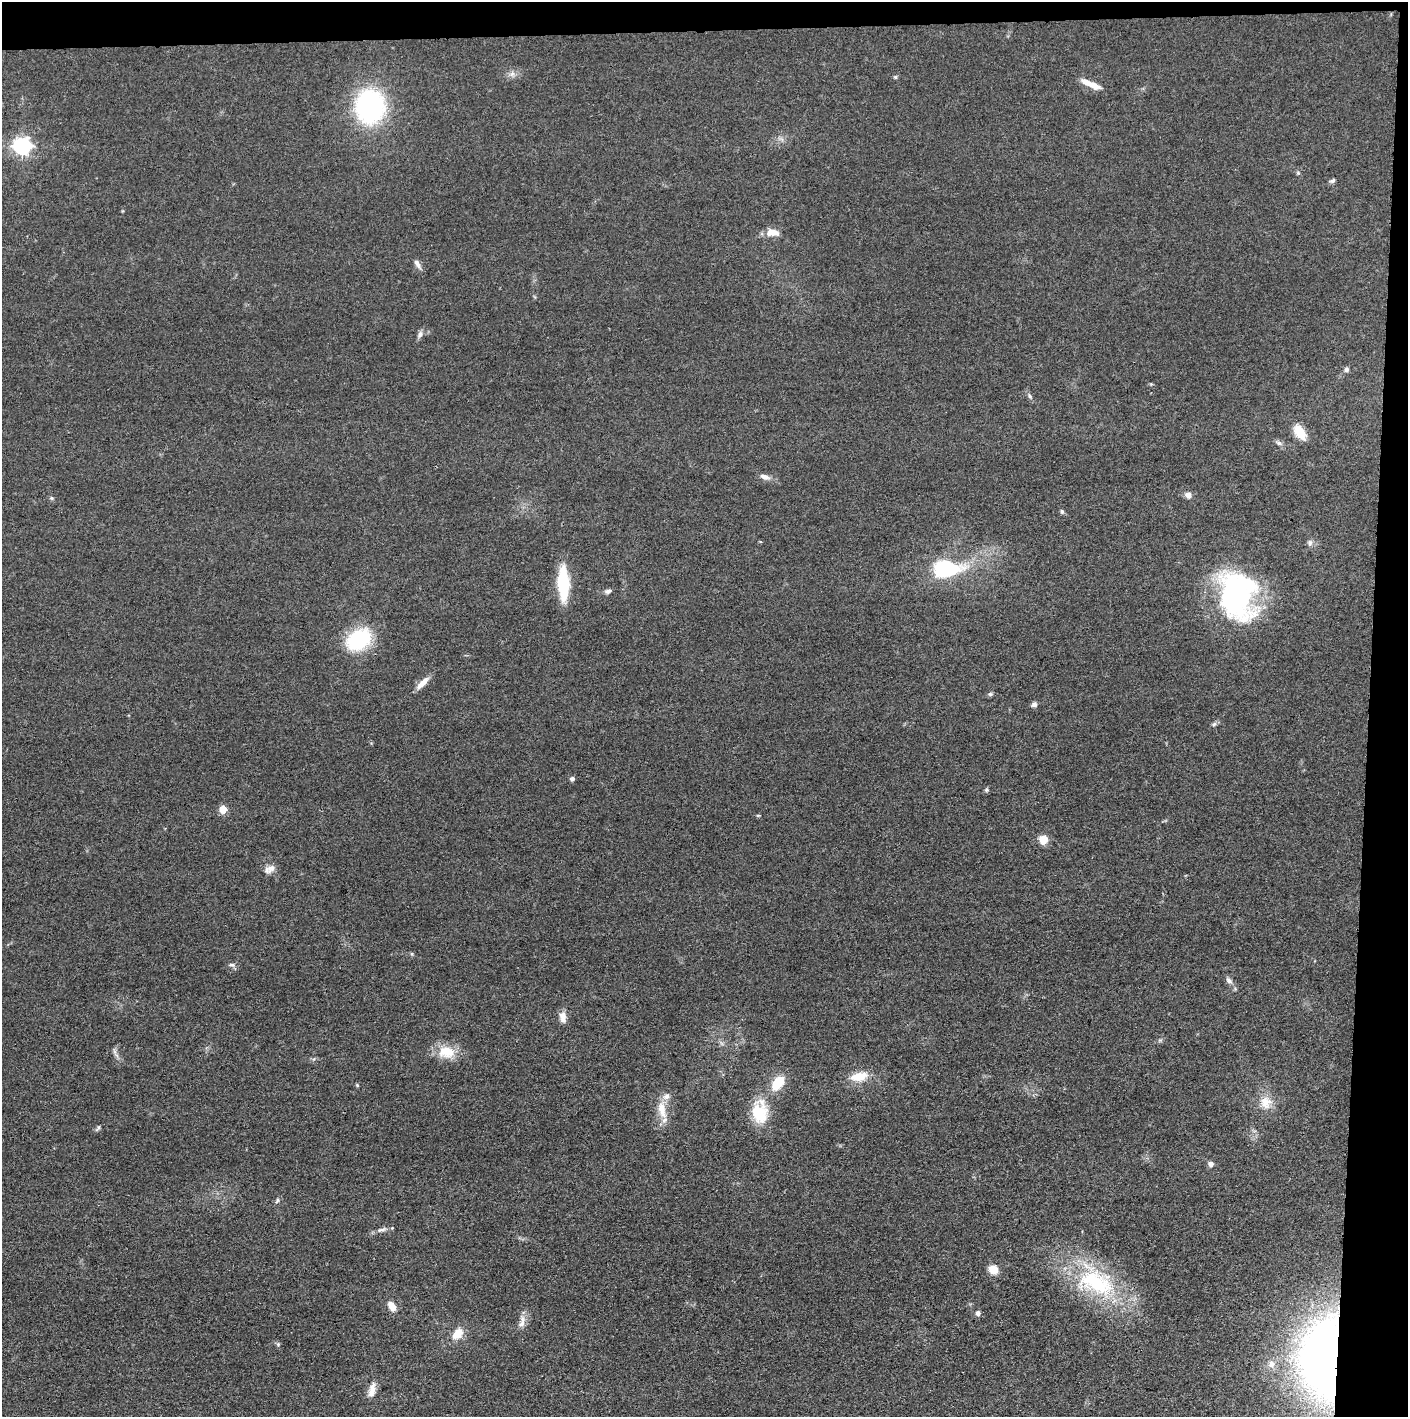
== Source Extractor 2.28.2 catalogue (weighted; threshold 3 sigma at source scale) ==
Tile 3 of 3 x 3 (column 3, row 1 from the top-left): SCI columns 2817-4222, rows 2835-4249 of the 4228 x 4255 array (HDU 1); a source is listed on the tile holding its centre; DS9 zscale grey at full resolution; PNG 1410 x 1419 px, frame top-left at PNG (2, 2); no overlay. Shown black and unused: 5% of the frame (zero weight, under 3 of 4 exposures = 1% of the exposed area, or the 3 px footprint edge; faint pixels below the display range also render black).
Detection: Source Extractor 2.28.2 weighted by HDU 2 'WHT'; one run over the whole footprint, this tile lists its part. Background 0.0512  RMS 0.0064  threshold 0.0289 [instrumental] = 3 sigma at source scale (4.5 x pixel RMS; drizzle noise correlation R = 1.50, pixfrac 1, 0.05/0.05 arcsec/px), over >= 5 px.
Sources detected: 64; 4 inside a brighter listed object's ellipse — not listed separately; the other 60 listed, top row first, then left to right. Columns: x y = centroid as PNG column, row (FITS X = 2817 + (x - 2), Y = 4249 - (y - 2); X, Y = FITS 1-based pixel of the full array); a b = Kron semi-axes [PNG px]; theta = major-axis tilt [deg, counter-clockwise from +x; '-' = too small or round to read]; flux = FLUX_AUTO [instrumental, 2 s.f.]
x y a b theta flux
512 74 7 7 - 2.4
895 77 5 4 - 0.9
1093 85 18 8 -26 7.2
370 106 33 28 -90 100
22 146 7 7 - 240
1298 173 6 4 -45 0.89
1332 181 7 5 29 1.5
772 232 14 11 1 5.8
417 264 13 6 -62 2.9
420 334 11 6 65 2.3
1347 370 6 6 - 1.7
1030 396 8 5 -69 1.5
1300 432 19 10 -57 12
1279 443 9 6 -20 1.9
765 477 12 7 -22 3.5
1188 495 8 7 - 3.3
51 498 6 4 -88 0.89
1062 512 6 4 -74 1.2
1310 542 8 7 - 2
946 569 23 13 3 66
563 584 22 8 -88 60
608 591 8 6 22 2
1237 595 53 38 -78 130
359 639 22 16 32 54
423 683 20 7 44 5.7
990 694 7 5 -1 1.2
1034 704 7 6 - 1.9
1214 724 6 6 - 1.4
572 779 5 4 - 2
986 790 6 5 - 1.1
223 809 5 5 - 16
758 815 5 3 - 0.63
1043 839 7 7 - 12
271 868 13 9 46 4.3
412 954 5 4 - 0.78
232 965 10 5 3 1.8
1229 980 11 6 -45 2.5
563 1017 14 8 -84 5
114 1051 9 4 -71 1.8
446 1052 24 16 -9 15
859 1076 25 12 11 12
778 1083 15 9 55 17
357 1085 5 4 - 0.67
1266 1102 18 17 - 10
662 1110 27 11 -77 11
759 1112 29 20 -86 23
98 1128 10 4 58 1.2
1211 1164 6 5 - 3
277 1200 8 5 54 1.3
381 1230 17 5 11 2.9
993 1270 10 9 - 8.2
1096 1282 60 38 -29 77
392 1306 10 7 -60 6.8
978 1313 5 5 - 2.5
522 1324 12 8 67 3.8
457 1334 17 11 50 8.4
278 1344 5 5 - 0.88
1326 1357 65 38 84 540
1271 1364 11 10 - 4.7
372 1390 19 8 78 5.7
Overlapping masked pixels (flux is a lower limit): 1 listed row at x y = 1326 1357